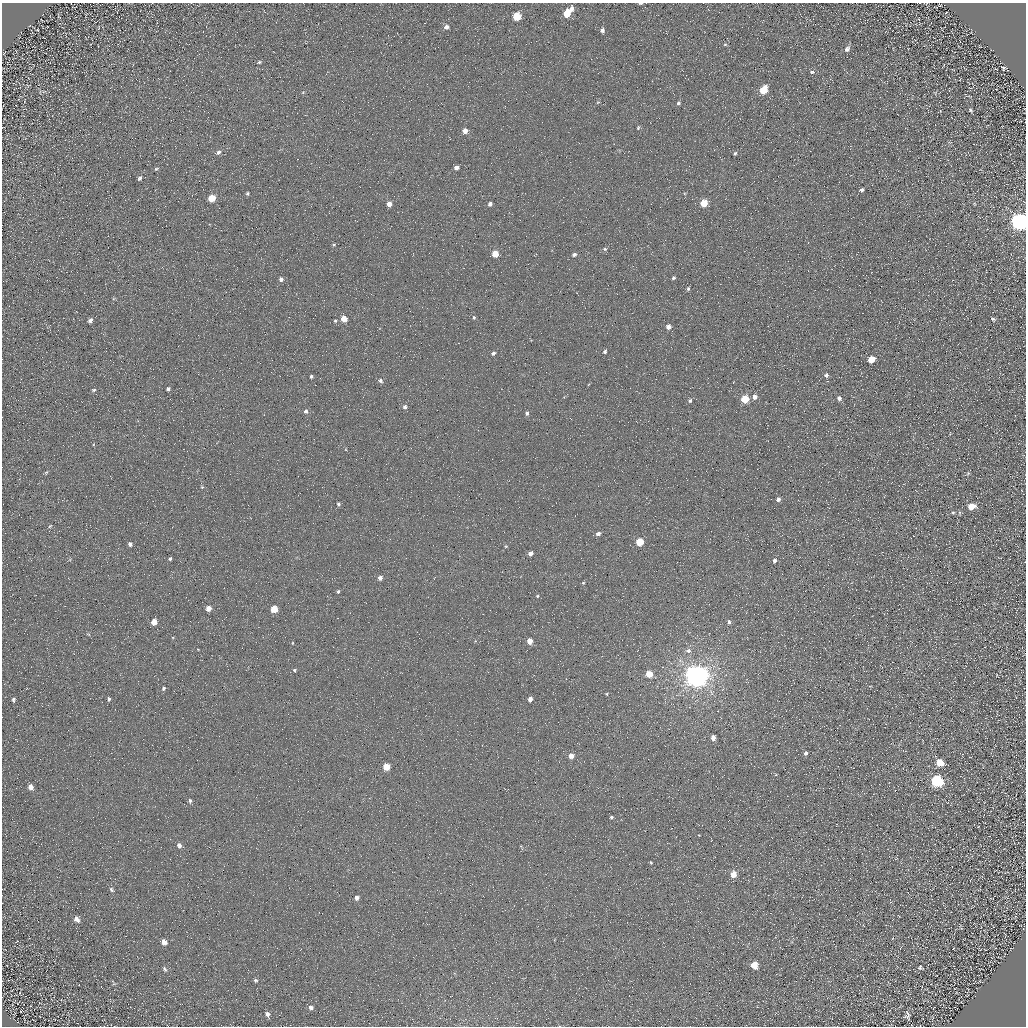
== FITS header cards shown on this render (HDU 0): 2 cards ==
NAXIS1  =                 1024 / Required FITS header
NAXIS2  =                 1024 / Required FITS header

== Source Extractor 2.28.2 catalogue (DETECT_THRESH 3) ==
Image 1024 x 1024 px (HDU 0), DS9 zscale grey, 1 PNG px = 1 image px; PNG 1028 x 1028 px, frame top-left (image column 1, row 1024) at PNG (2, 3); no overlay
Background 5.07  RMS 8.7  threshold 26.1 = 3 sigma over >= 5 px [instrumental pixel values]
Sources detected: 120; all 120 listed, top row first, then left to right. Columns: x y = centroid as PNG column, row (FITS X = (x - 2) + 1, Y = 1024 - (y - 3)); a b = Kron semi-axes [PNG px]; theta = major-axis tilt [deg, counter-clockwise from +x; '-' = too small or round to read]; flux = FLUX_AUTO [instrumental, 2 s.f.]
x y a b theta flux
640 3 5 2 - 970
571 9 6 5 - 3100
567 14 6 5 - 15000
517 16 6 5 - 19000
446 27 6 6 - 2300
602 30 4 4 - 1800
725 44 5 3 - 660
847 49 8 6 53 2400
259 62 6 4 12 900
1005 68 7 4 -22 930
812 72 7 5 -8 1300
763 90 6 5 - 15000
44 91 7 4 20 850
303 92 5 3 - 510
24 101 3 2 - 470
598 102 5 3 - 450
678 103 4 4 - 1000
970 110 5 4 - 910
638 128 4 3 - 650
465 131 4 4 - 4800
218 152 7 5 31 1600
735 153 4 3 - 870
1014 165 2 2 - 260
456 168 4 4 - 2800
156 169 5 3 - 720
140 178 6 4 56 1200
862 190 5 4 - 1300
247 193 4 3 - 880
212 198 5 5 - 12000
704 203 5 5 - 16000
389 204 4 4 - 4400
490 204 4 4 - 2500
1019 221 8 7 - 360000
334 245 5 4 - 680
605 249 6 5 - 850
495 254 5 5 - 11000
574 254 4 4 - 1600
673 278 3 3 - 1000
281 279 5 5 - 1600
688 289 4 3 - 900
474 317 5 5 - 970
344 319 5 4 - 7500
993 319 7 5 -29 1000
90 320 5 4 - 2300
335 321 4 3 - 730
668 327 4 4 - 3300
605 351 4 4 - 1100
493 353 5 4 - 1700
872 359 5 4 - 12000
260 363 2 2 - 300
826 375 5 5 - 1600
311 376 3 3 - 960
380 380 6 4 -23 1400
168 389 6 5 - 1200
94 390 6 4 16 960
755 397 5 4 - 3400
839 398 5 5 - 2200
745 399 5 5 - 22000
690 400 4 4 - 1300
405 407 5 5 - 1500
306 411 5 5 - 1500
527 413 6 5 - 1400
46 472 5 4 - 680
968 473 5 5 - 740
202 487 5 4 - 610
778 499 5 4 - 1800
338 504 5 4 - 1000
971 506 6 5 - 7800
953 513 4 4 - 690
50 526 5 3 - 520
598 534 5 4 - 2100
640 542 5 5 - 19000
130 544 4 4 - 1600
506 546 5 4 - 690
530 553 4 4 - 2900
170 559 4 3 - 910
774 560 5 4 - 1600
380 578 5 5 - 2500
583 583 4 3 - 600
338 591 5 4 - 810
537 596 5 4 - 730
208 608 4 4 - 5100
274 609 5 5 - 14000
154 622 5 4 - 7100
729 622 5 4 - 1500
530 641 5 4 - 5500
292 643 5 3 - 440
688 651 8 6 9 2100
295 670 5 4 - 820
649 674 5 4 - 11000
696 676 7 7 - 830000
163 688 4 4 - 1100
607 694 4 3 - 570
109 699 5 4 - 950
530 699 4 4 - 3600
13 700 6 5 - 1200
713 738 4 4 - 3800
806 753 5 4 - 1500
571 756 4 4 - 4600
940 763 7 6 - 9200
386 767 5 5 - 13000
937 781 7 6 - 75000
31 787 6 5 - 3500
190 801 6 4 -80 1200
611 817 4 3 - 900
179 845 6 5 - 2100
651 863 4 3 - 540
733 874 5 5 - 7700
111 890 7 5 -51 1200
357 898 5 4 - 2000
77 919 7 5 -57 2900
1021 926 2 2 - 370
164 942 6 5 - 3100
754 965 6 5 - 12000
920 967 8 7 - 1200
165 969 7 4 -54 990
255 980 6 5 - 1000
311 1007 6 5 - 1700
267 1014 7 5 -63 1800
907 1015 9 6 -86 1800
At the frame edge (FLAGS 8, measured only in part): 2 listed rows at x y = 640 3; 1019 221